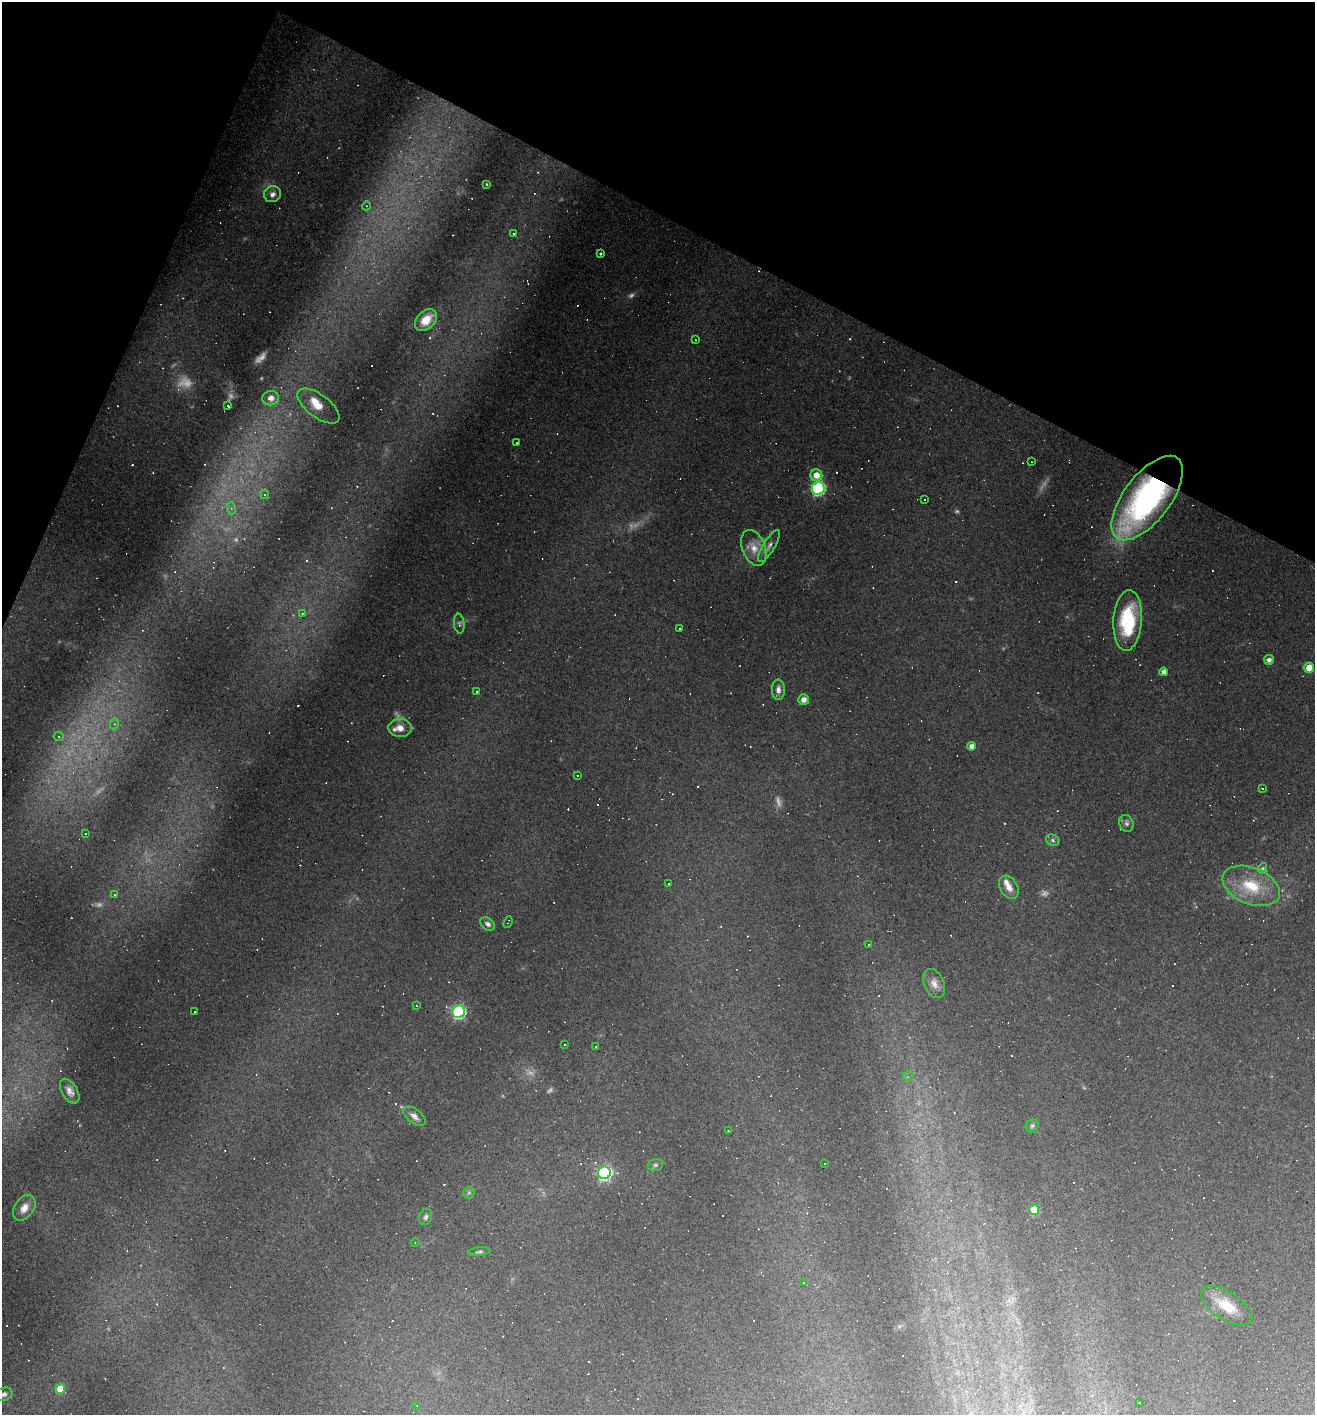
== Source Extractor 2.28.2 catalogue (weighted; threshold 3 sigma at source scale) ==
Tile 2 of 4 x 4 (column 2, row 1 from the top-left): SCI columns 1586-2898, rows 4239-5651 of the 5661 x 5651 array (HDU 1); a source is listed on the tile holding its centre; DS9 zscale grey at full resolution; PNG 1317 x 1417 px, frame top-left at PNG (2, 2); each listed source drawn as its Kron ellipse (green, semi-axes under 4 px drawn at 4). Shown black and unused: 21% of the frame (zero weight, under 3 of 4 exposures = <1% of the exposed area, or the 3 px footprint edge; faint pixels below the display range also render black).
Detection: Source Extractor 2.28.2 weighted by HDU 2 'WHT'; one run over the whole footprint, this tile lists its part. Background 0.133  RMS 0.0097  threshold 0.0436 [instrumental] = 3 sigma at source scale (4.5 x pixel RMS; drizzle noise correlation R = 1.50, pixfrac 1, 0.05/0.05 arcsec/px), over >= 5 px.
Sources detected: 157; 12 too faint to see at this stretch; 69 cosmic-ray / hot-pixel residue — neither listed nor drawn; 3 inside a brighter listed object's ellipse — not listed separately; the other 73 listed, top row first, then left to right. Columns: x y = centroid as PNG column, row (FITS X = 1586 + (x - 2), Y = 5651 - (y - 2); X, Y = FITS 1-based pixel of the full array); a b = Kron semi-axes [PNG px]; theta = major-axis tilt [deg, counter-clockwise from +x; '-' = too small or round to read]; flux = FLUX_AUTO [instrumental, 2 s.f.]
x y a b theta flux
486 184 3 2 - 0.65
272 194 8 8 - 4.9
366 206 4 4 - 1.1
513 233 3 3 - 11
601 254 4 3 - 1.1
426 320 13 9 44 19
696 340 3 2 - 0.81
271 398 8 7 - 8
228 405 3 3 - 19
319 406 25 11 -37 14
517 443 3 2 - 1.2
1032 462 3 2 - 0.63
816 475 6 6 - 10
818 488 6 6 - 160
265 494 5 4 - 1.4
1147 498 50 23 53 260
924 500 2 2 - 0.71
231 508 6 4 -72 1.7
769 546 18 6 59 5.1
754 548 19 11 -68 13
302 613 3 3 - 1.3
1128 620 30 14 86 59
459 624 10 5 -83 2.2
679 629 3 3 - 2.8
1269 660 5 4 - 4.1
1309 668 5 5 - 13
1164 672 4 4 - 4.8
778 690 10 6 -89 4.7
476 691 2 2 - 0.83
804 700 5 5 - 6.3
114 724 5 4 - 1.4
400 728 12 9 -5 8.4
59 736 5 4 - 1.9
972 746 4 4 - 5.5
577 775 2 2 - 0.8
1262 788 3 3 - 3.1
1126 823 8 7 - 3.1
86 834 3 3 - 7.4
1053 840 7 5 -25 2.1
1263 868 5 3 - 1.3
668 884 3 2 - 0.67
1251 886 30 18 -22 36
1009 887 12 9 -59 7.7
114 894 3 3 - 2.7
508 922 6 2 69 0.83
487 924 8 6 -35 3.3
869 944 3 3 - 1.9
934 983 15 10 -66 8.3
417 1005 4 2 - 0.75
195 1012 2 2 - 0.67
459 1012 6 6 - 150
565 1045 2 2 - 0.82
596 1047 3 3 - 2.1
908 1076 5 4 - 1.5
70 1091 14 8 -59 5.7
414 1116 13 7 -37 5.6
1032 1126 7 6 - 2.1
728 1131 2 2 - 0.74
825 1163 3 2 - 2
655 1165 8 6 15 2.2
604 1173 6 6 - 230
469 1193 6 5 - 1.6
24 1208 14 9 56 8.7
1034 1210 5 5 - 34
426 1217 8 6 66 2.8
415 1242 4 3 - 0.77
479 1252 11 3 8 1.9
803 1283 3 2 - 0.58
1226 1306 29 13 -33 25
60 1389 5 5 - 23
4 1394 9 6 21 3.3
1140 1402 3 3 - 1.3
417 1405 4 3 - 0.83
Overlapping masked pixels (flux is a lower limit): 1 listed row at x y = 1147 498
Isophote crosses this tile's border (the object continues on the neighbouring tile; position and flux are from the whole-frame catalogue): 1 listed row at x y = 4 1394